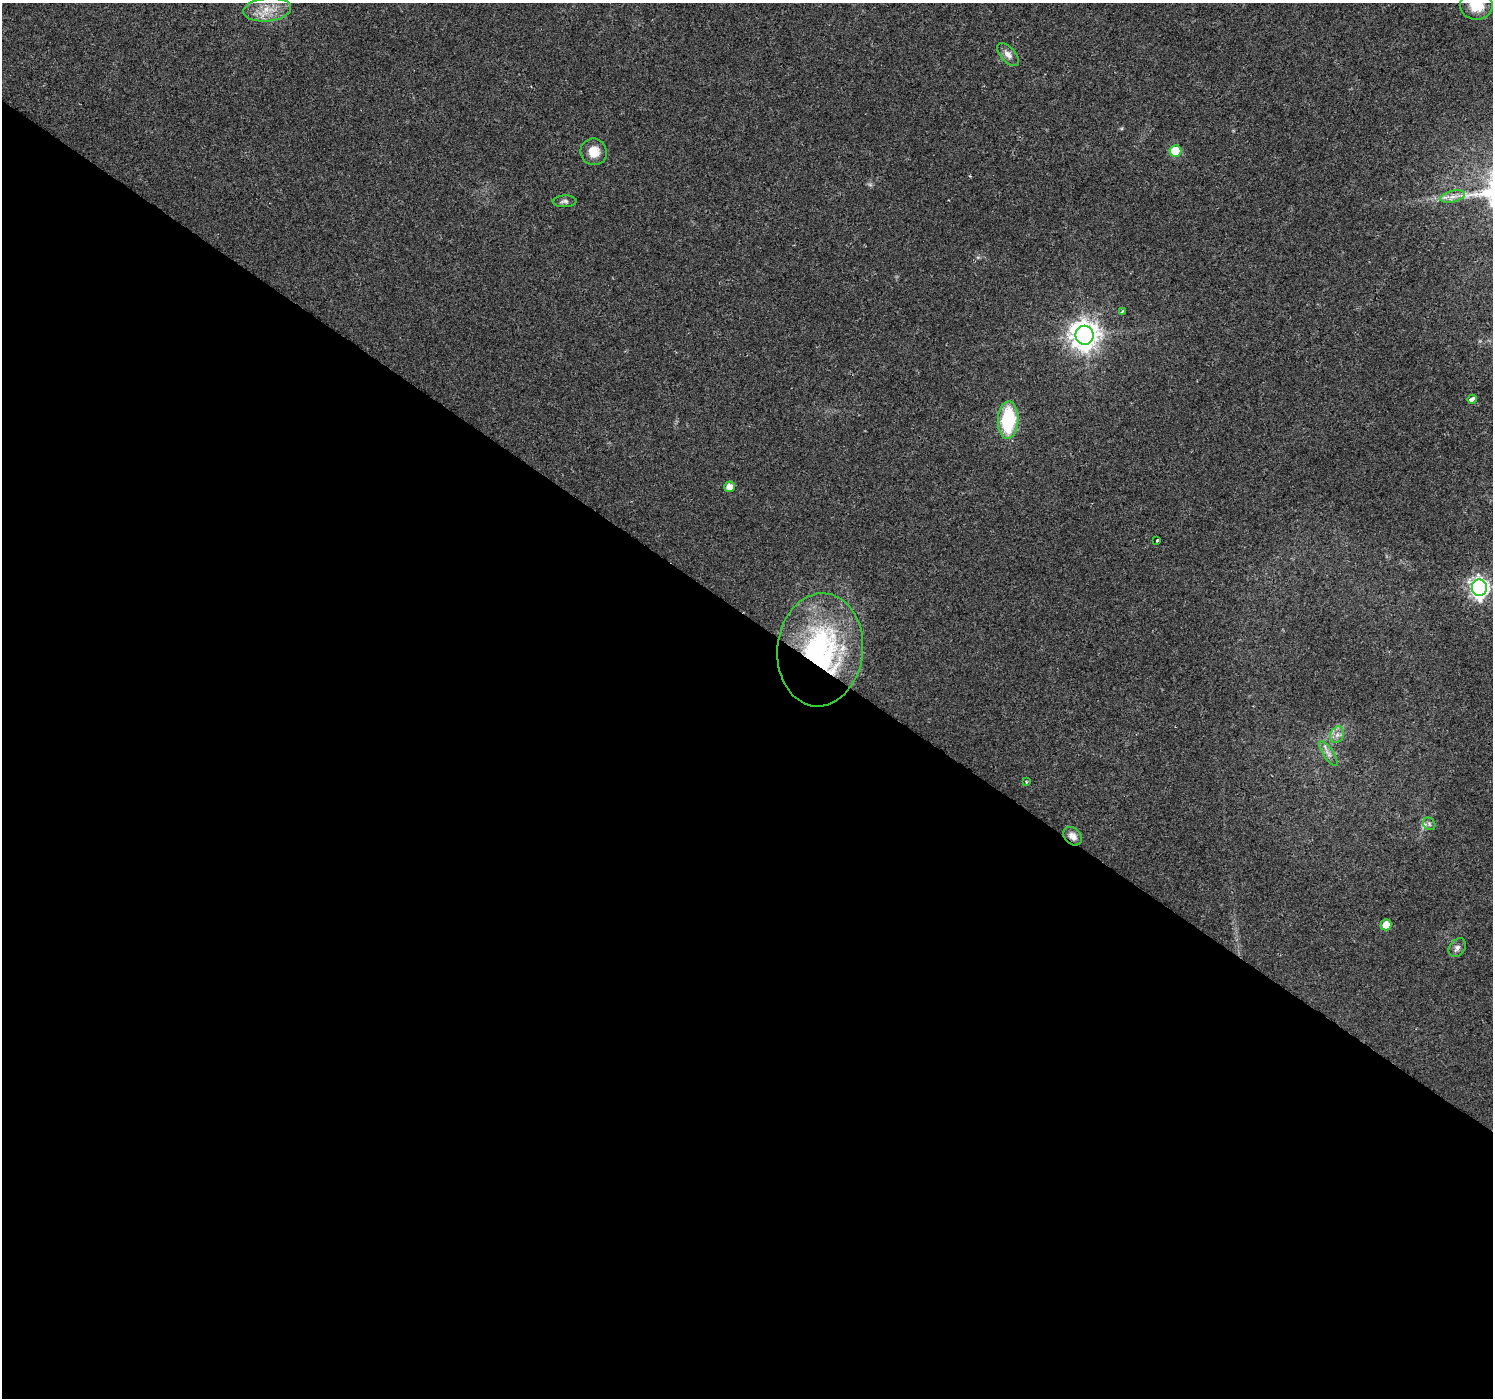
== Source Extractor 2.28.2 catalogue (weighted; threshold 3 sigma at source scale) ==
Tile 14 of 4 x 4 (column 2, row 4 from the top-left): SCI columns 1498-2988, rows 255-1650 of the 5985 x 6026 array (HDU 1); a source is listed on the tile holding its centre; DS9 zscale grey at full resolution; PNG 1495 x 1400 px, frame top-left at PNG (2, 3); each listed source drawn as its Kron ellipse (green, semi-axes under 4 px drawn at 4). Shown black and unused: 56% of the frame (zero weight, under 2 of 3 exposures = <1% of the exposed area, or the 3 px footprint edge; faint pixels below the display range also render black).
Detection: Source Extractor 2.28.2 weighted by HDU 2 'WHT'; one run over the whole footprint, this tile lists its part. Background 0.0172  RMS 0.0046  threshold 0.0206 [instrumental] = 3 sigma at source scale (4.5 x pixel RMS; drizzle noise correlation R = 1.50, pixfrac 1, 0.0396/0.0396 arcsec/px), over >= 5 px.
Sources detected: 23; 1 inside a brighter listed object's ellipse — not listed separately; the other 22 listed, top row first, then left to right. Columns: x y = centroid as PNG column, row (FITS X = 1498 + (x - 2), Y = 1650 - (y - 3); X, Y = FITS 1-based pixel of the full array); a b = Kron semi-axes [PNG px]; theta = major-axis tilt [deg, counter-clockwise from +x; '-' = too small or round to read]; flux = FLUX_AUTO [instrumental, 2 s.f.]
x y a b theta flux
1476 6 16 13 0 11
267 10 24 11 6 8.7
1008 55 14 7 -47 2.7
1175 151 6 6 - 21
594 152 13 13 - 5.8
1453 197 12 5 13 2.6
565 201 12 6 3 1.4
1122 311 4 3 - 0.82
1084 335 9 9 - 560
1472 399 5 3 - 11
1008 420 18 10 87 30
729 487 5 5 - 4.3
1157 540 3 2 - 0.38
1479 588 8 7 - 190
820 650 57 43 84 88
1337 735 8 6 68 2.1
1328 754 14 5 -58 2.2
1027 782 4 2 - 0.44
1429 824 7 5 -48 1
1073 836 10 8 -42 3.4
1386 925 5 5 - 6.6
1457 948 10 7 53 1.9
Overlapping masked pixels (flux is a lower limit): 2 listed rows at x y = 820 650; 1073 836
Isophote crosses this tile's border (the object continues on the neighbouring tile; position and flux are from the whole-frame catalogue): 1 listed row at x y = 1476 6